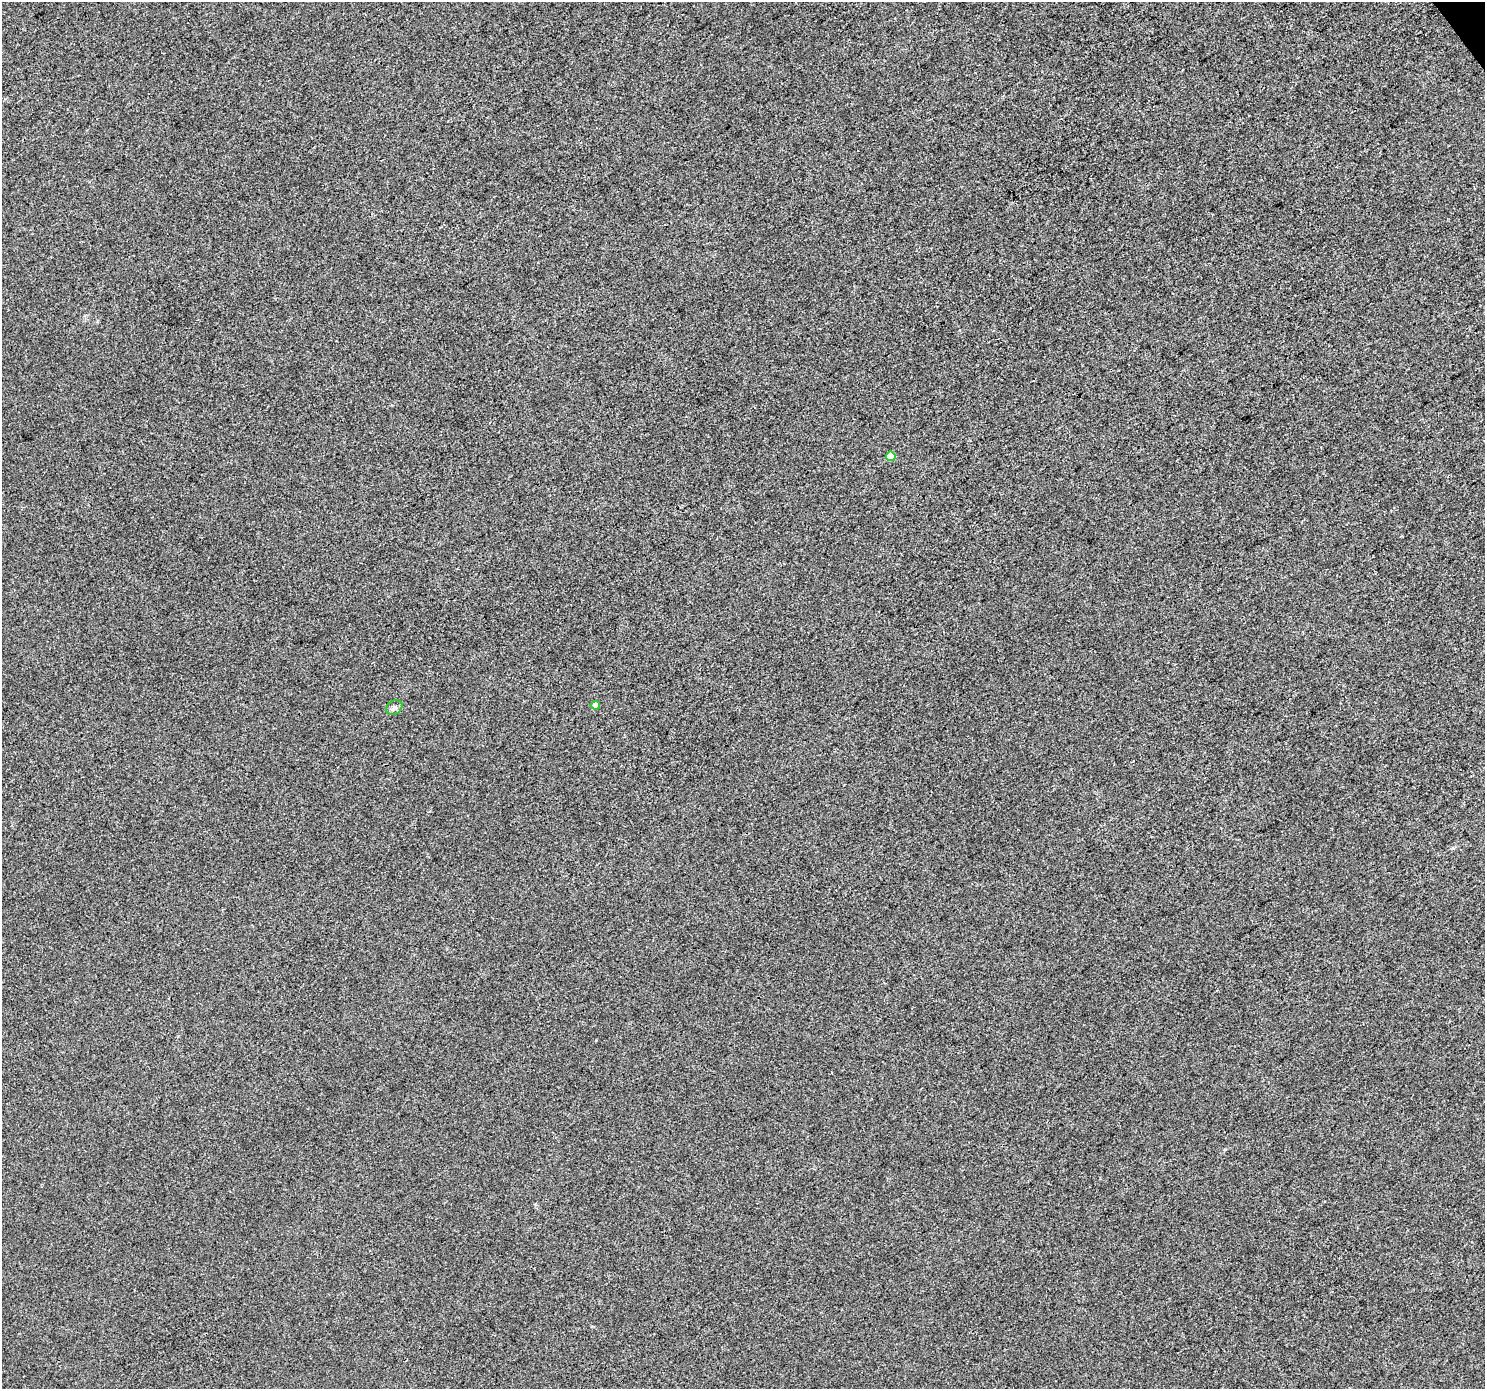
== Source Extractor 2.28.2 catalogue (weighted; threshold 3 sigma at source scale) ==
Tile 10 of 4 x 4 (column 2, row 3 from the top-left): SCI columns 1488-2970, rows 1575-2961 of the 5936 x 5861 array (HDU 1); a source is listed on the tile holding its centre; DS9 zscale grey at full resolution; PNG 1487 x 1391 px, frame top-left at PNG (2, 2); each listed source drawn as its Kron ellipse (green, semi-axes under 4 px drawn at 4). Shown black and unused: <1% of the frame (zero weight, under 3 of 4 exposures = <1% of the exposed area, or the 3 px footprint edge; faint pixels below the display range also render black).
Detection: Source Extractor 2.28.2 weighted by HDU 2 'WHT'; one run over the whole footprint, this tile lists its part. Background 3.25e-04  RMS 0.0036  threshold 0.0161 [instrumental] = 3 sigma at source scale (4.5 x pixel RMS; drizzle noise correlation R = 1.50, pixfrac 1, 0.0396/0.0396 arcsec/px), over >= 5 px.
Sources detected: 3; all 3 listed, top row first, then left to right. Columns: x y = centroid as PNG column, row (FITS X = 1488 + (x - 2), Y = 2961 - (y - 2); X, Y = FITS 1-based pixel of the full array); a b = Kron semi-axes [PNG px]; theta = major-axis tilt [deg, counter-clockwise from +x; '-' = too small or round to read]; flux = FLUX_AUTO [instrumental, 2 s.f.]
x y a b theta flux
891 456 5 5 - 5.4
595 705 5 4 - 2.3
394 707 8 6 35 1.1